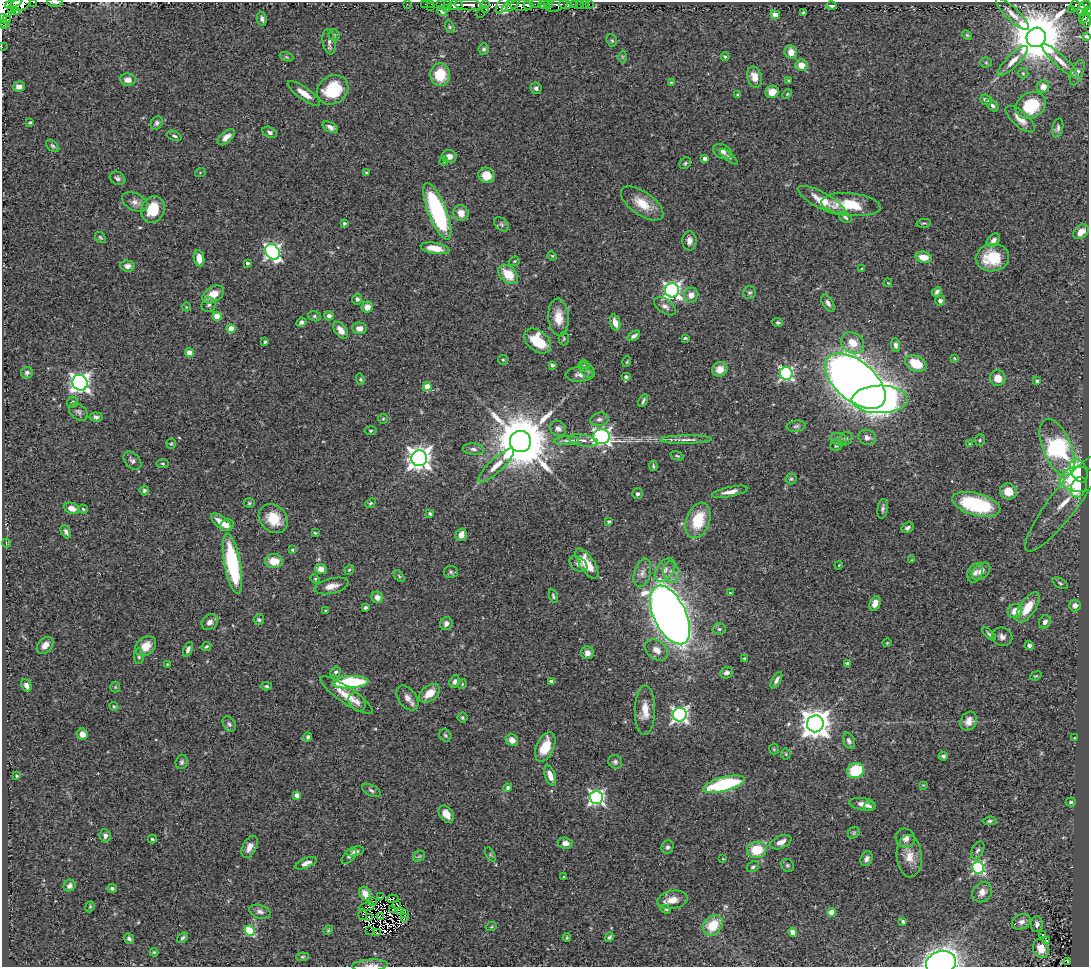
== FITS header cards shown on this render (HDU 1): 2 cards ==
NAXIS1  =                 1087
NAXIS2  =                  965

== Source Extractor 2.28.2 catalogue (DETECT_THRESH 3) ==
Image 1087 x 965 px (HDU 1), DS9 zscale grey, 1 PNG px = 1 image px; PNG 1091 x 969 px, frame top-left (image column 1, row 965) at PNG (2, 2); each listed source drawn as its Kron ellipse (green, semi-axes under 4 px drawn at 4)
Background 0.859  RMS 0.045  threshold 0.135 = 3 sigma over >= 5 px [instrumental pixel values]
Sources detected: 402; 8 with non-positive FLUX_AUTO (blend fragments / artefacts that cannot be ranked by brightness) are neither listed nor drawn; the other 394 listed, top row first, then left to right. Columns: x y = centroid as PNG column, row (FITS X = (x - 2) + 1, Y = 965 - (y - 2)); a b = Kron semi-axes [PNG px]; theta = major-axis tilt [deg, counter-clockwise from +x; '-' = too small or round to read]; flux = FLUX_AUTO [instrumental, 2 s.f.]
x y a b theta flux
34 2 3 2 - 12
14 3 9 4 24 580
55 3 8 2 -1 6.1
20 4 10 6 18 960
407 4 3 2 - 3.8
425 4 2 2 - 10
431 4 3 2 - 10
447 4 3 2 - 34
486 4 2 2 - 45
536 4 6 2 3 80
548 4 4 3 - 330
574 4 4 3 - 37
579 4 2 2 - 4.1
584 4 2 2 - 4
589 4 2 2 - 3.2
441 5 3 2 - 11
456 5 7 5 7 730
468 5 13 5 -4 350
502 5 9 5 55 380
511 5 10 5 35 410
521 5 11 5 -2 990
528 5 4 2 - 250
544 5 6 4 4 730
557 5 11 5 17 170
565 5 6 4 -8 75
1075 5 5 3 - 120
832 6 5 4 - 6.5
1085 6 6 4 19 430
430 7 3 2 - 13
447 9 3 2 - 16
486 9 3 2 - 73
1071 9 2 2 - 6.7
4 10 18 8 89 2000
12 10 4 3 - 95
1081 10 6 3 71 190
16 11 4 2 - 92
442 11 5 4 - 7.2
1087 11 4 3 - 63
803 13 4 3 - 5.8
481 14 2 2 - 30
1012 14 22 6 -44 24
775 15 5 4 - 31
1084 17 6 3 70 66
3 18 3 2 - 170
262 19 7 4 -81 8.6
6 20 4 3 - 200
1086 21 7 3 -89 50
5 24 3 2 - 180
450 27 6 4 -74 4.5
334 35 6 5 - 5.6
967 35 5 4 - 3.6
1087 36 4 3 - 6.9
1036 37 10 9 - 20000
612 40 6 5 - 4.6
329 42 13 6 -81 13
2 47 2 2 - 2.1
484 49 6 5 - 7.2
791 52 7 6 - 26
286 57 7 4 -19 4.3
622 57 6 4 -90 4.3
725 57 4 3 - 5
1013 61 20 6 45 28
1060 61 24 6 -43 28
986 62 5 5 - 4.3
801 65 6 6 - 29
1023 73 5 5 - 3.7
1077 73 13 6 69 11
440 75 11 10 - 89
754 77 11 7 -74 34
128 80 8 6 -5 20
788 80 3 3 - 2.8
671 82 4 3 - 3
19 87 6 5 - 13
1043 87 6 6 - 21
536 88 6 5 - 8.1
333 90 16 14 33 150
772 92 7 6 - 39
304 93 19 6 -35 33
787 94 5 3 - 2.8
738 95 4 3 - 6.2
986 100 6 5 - 13
992 105 7 4 -45 7.5
1031 106 16 12 30 130
1020 119 18 8 -41 33
30 123 3 3 - 4
157 123 7 5 56 7.8
330 127 8 5 -28 13
1058 128 10 5 77 8.9
270 132 8 5 -28 8.5
174 136 7 4 -21 6.2
226 137 10 5 41 19
53 146 8 5 -42 6
722 151 10 7 -28 16
449 156 7 6 - 16
729 157 11 4 -40 7
705 158 4 3 - 8.5
444 161 4 3 - 3.2
685 163 6 5 - 5.6
200 173 5 3 - 3.2
366 173 3 3 - 3.2
486 175 8 7 - 43
118 178 8 6 -27 9.2
822 200 26 8 -28 70
135 202 13 8 -27 18
642 203 24 11 -35 67
851 205 30 11 -6 98
153 209 14 11 65 84
437 211 30 9 -69 420
461 213 8 7 - 27
845 217 7 5 -34 5.9
344 223 4 3 - 5.9
924 223 7 3 11 4.2
502 224 8 6 -43 7.3
1081 232 9 6 39 23
100 237 6 4 -55 4.5
993 240 8 5 45 16
689 241 9 7 90 17
435 248 14 5 -9 45
273 252 8 6 -54 870
552 256 5 4 - 3.5
923 257 8 5 -8 39
199 258 8 5 -80 30
992 258 17 13 6 110
514 261 6 4 21 3.8
248 263 3 3 - 7.2
127 266 7 5 -3 13
861 269 4 2 - 2.2
508 274 11 8 -44 67
888 283 4 3 - 2.4
672 290 7 7 - 970
750 292 6 6 - 6.8
937 292 5 3 - 8.9
213 294 12 7 30 47
691 295 7 7 - 23
357 299 5 5 - 8.5
940 301 5 5 - 12
828 303 9 5 -59 10
209 305 7 6 - 8.9
665 306 12 7 -34 16
186 307 4 3 - 2.2
367 307 6 5 - 26
217 316 4 4 - 65
314 316 6 5 - 5.3
329 316 5 4 - 11
558 317 19 10 -87 51
301 322 5 4 - 10
615 323 8 5 -73 27
778 323 5 4 - 4.9
359 328 7 6 - 17
231 329 4 4 - 51
341 330 9 6 -51 19
634 336 7 4 32 9.8
564 338 7 5 88 4
685 338 3 3 - 4.2
538 341 15 10 -40 120
265 342 3 3 - 5.2
853 343 12 10 -32 53
896 345 7 4 -88 10
189 353 4 4 - 56
954 358 4 3 - 3
503 360 5 4 - 4.1
627 362 5 3 - 3.2
916 363 11 7 -26 86
552 365 4 3 - 9.1
584 366 5 5 - 5.5
720 369 8 7 - 34
587 370 9 6 -46 8.3
27 373 6 5 - 7.8
786 373 6 6 - 630
579 374 14 7 0 18
626 377 5 4 - 6.8
998 378 8 7 - 34
360 379 6 4 -74 3.8
855 381 36 19 -40 6200
1037 381 4 3 - 6.7
80 383 8 7 - 1500
427 387 4 4 - 70
880 399 28 14 1 480
643 401 7 3 63 5.9
72 402 6 5 - 6.2
78 412 10 7 -41 10
96 417 7 4 -6 7.6
383 419 5 5 - 3.7
599 419 9 6 12 11
796 426 9 5 9 8
558 429 8 7 - 14
370 431 6 4 8 3.5
602 437 8 7 - 1100
867 437 9 7 -22 16
838 439 8 6 -15 9.9
846 439 7 6 - 8.1
566 440 12 4 3 11
583 440 15 5 -9 18
686 440 26 4 1 20
980 440 6 5 - 4.5
520 442 11 10 - 23000
171 444 5 4 - 3.6
970 444 4 3 - 2.9
836 445 6 5 - 7.3
1057 447 30 14 -68 480
473 449 11 5 -5 11
677 456 7 4 -21 4.3
419 458 8 8 - 2700
132 461 10 7 -44 12
163 463 6 3 -1 3.6
496 465 23 7 43 33
653 466 5 3 - 3.7
1079 471 12 8 -64 120
791 479 5 5 - 5
1079 479 19 12 -2 110
1079 487 10 7 68 110
144 490 5 4 - 6.2
1008 491 8 8 - 40
730 492 18 5 12 22
637 494 5 5 - 7.4
249 503 5 4 - 4.4
370 503 5 4 - 4.5
1064 503 60 14 53 81
976 504 25 11 -15 260
72 508 8 5 -19 26
83 509 5 4 - 4.5
883 509 10 5 82 8.3
430 513 4 3 - 5
273 519 16 13 -45 77
698 520 18 11 71 110
221 522 12 5 -37 34
609 522 3 3 - 5.6
227 525 6 6 - 16
908 528 6 4 26 8.1
66 532 7 4 -64 9.7
315 533 4 3 - 3.6
461 535 6 5 - 22
6 543 4 3 - 2.3
292 550 4 3 - 3.2
912 560 3 3 - 3
274 561 9 7 -5 50
587 563 17 7 -56 73
232 564 31 8 -79 300
578 564 10 6 -33 13
839 565 4 3 - 2.2
321 569 6 5 - 21
349 570 5 3 - 3.6
665 570 13 8 54 20
981 571 10 7 41 20
451 572 7 6 - 6.2
671 572 11 8 -81 20
642 573 15 8 74 21
975 573 10 7 63 14
399 576 6 3 -54 3.9
315 579 5 4 - 3.7
1060 583 8 4 -31 5.5
331 586 17 7 13 27
730 593 4 3 - 2.7
553 596 7 4 -72 4.9
377 597 6 5 - 21
875 603 7 5 67 22
1075 605 6 6 - 17
365 607 4 3 - 5.9
1028 607 17 7 56 68
325 611 3 3 - 3.2
1015 611 7 7 - 35
670 615 31 16 -64 4700
259 620 5 5 - 5.8
210 622 9 7 42 16
1045 622 6 5 - 15
446 624 6 6 - 14
719 629 7 5 -3 6.4
989 634 8 4 -45 6.6
1002 637 10 9 - 15
887 643 4 4 - 2.8
45 645 9 7 48 23
1029 645 5 4 - 9.2
146 646 12 8 41 44
206 647 5 4 - 4.9
188 649 8 4 66 10
657 650 12 9 -36 27
587 653 6 6 - 17
139 656 8 5 90 8
745 659 3 3 - 7.9
847 663 4 3 - 6
167 664 4 4 - 2.7
336 672 6 4 42 7.2
726 673 7 5 22 11
1036 676 6 3 21 3
776 680 9 4 60 9.4
455 681 7 5 71 10
551 681 4 3 - 5
350 682 18 6 4 270
462 684 5 4 - 3.3
26 685 7 5 -65 15
267 686 5 4 - 5.1
115 687 5 5 - 3.9
430 693 12 7 37 42
346 695 31 8 -34 58
407 698 14 9 -54 20
357 702 10 7 -54 15
114 706 4 4 - 3.2
645 710 25 10 88 47
680 715 7 7 - 930
462 717 5 5 - 4.4
969 721 10 7 60 23
229 724 8 6 -61 8.2
815 724 8 8 - 4700
82 734 5 5 - 17
445 735 6 5 - 6.4
308 737 4 4 - 5.5
1074 738 2 2 - 2
512 740 6 5 - 24
849 741 8 5 -66 10
545 747 15 8 65 76
774 749 5 5 - 3.8
786 754 5 5 - 4.2
943 756 5 4 - 6.4
182 762 7 6 - 6.9
615 762 7 6 - 8.5
856 771 9 7 29 120
17 776 3 3 - 4.4
550 776 10 5 -71 28
724 784 21 7 14 290
923 785 4 4 - 2.5
508 788 4 4 - 5.9
371 790 10 5 -28 9.1
297 795 4 4 - 23
596 797 7 6 - 810
1071 802 5 4 - 4.2
863 804 13 6 -8 18
869 806 5 4 - 6.2
446 814 9 6 -52 28
990 821 7 4 5 6
854 833 6 5 - 4.7
105 836 6 5 - 10
905 838 10 9 - 20
152 839 4 3 - 3.9
781 842 11 6 23 22
565 843 7 5 -5 21
249 847 12 6 62 25
667 847 7 6 - 7.5
757 850 10 8 10 82
978 850 9 5 61 8.5
355 851 9 4 13 11
490 854 8 4 -59 5
349 856 9 5 47 6.6
419 856 6 5 - 4.5
909 856 21 12 -86 46
723 859 3 3 - 2.4
867 859 8 5 65 11
306 863 11 5 22 14
787 865 7 6 - 5.7
753 867 6 5 - 5.6
978 867 6 6 - 480
564 877 4 3 - 2.7
69 886 6 5 - 9.6
112 888 5 4 - 6
982 892 11 9 48 21
365 894 7 5 -64 20
380 897 4 2 - 2.2
393 899 6 4 -5 4.6
672 900 15 9 11 37
372 901 3 2 - 3.3
397 904 2 2 - 2.1
90 907 6 4 69 4
367 907 8 3 12 15
392 909 2 2 - 1.6
666 909 5 4 - 4.6
401 911 4 2 - 2.2
260 912 11 6 -17 12
832 912 4 4 - 53
404 913 2 2 - 0.7
363 914 5 2 - 1.3
380 917 2 2 - 0.96
369 918 3 2 - 2.8
404 918 3 2 - 0.18
903 921 4 3 - 5.3
1021 922 10 7 22 14
1037 924 8 6 88 10
713 925 11 8 46 83
491 927 5 3 - 3.5
328 930 4 4 - 3.4
369 930 3 2 - 13
249 931 5 5 - 190
793 932 5 4 - 18
378 933 3 2 - 2.6
1042 934 3 3 - 25
609 937 5 3 - 5.6
129 938 5 4 - 9.4
183 938 6 4 40 5.5
567 938 4 3 - 3.7
1046 940 3 3 - 23
1041 948 9 7 -70 30
154 952 4 3 - 3.1
302 957 6 4 5 3.9
1068 961 3 2 - 3.5
941 963 15 11 14 1600
370 965 18 6 4 16
At the frame edge (FLAGS 8, measured only in part): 11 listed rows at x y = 34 2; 14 3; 55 3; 20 4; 4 10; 1087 11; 3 18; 1087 36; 2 47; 941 963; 370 965
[8 non-positive-flux detections neither listed nor drawn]